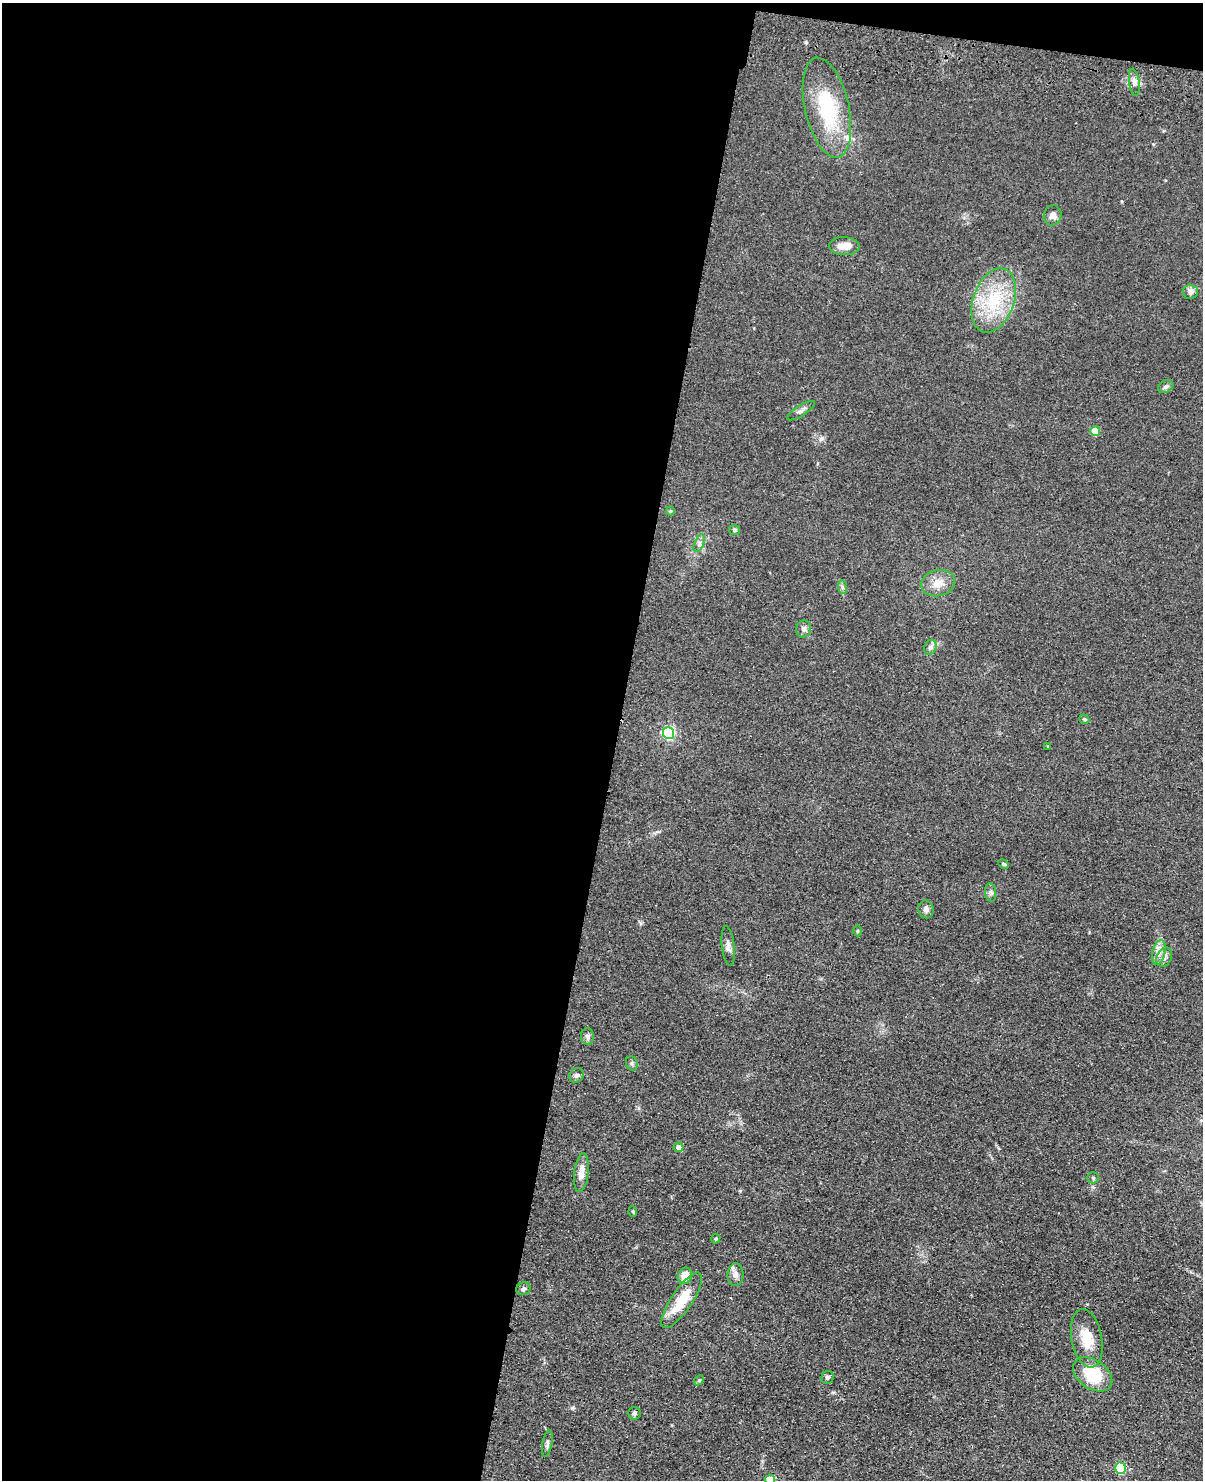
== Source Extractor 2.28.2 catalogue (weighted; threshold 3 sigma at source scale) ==
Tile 1 of 4 x 3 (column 1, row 1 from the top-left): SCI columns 29-1229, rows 3304-4781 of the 4860 x 5015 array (HDU 1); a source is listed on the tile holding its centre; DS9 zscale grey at full resolution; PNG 1205 x 1482 px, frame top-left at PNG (2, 3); each listed source drawn as its Kron ellipse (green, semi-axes under 4 px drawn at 4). Shown black and unused: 52% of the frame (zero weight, under 3 of 4 exposures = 6% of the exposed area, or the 3 px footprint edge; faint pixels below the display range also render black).
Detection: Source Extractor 2.28.2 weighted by HDU 2 'WHT'; one run over the whole footprint, this tile lists its part. Background 0.0673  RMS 0.0078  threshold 0.0353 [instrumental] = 3 sigma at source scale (4.5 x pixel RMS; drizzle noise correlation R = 1.50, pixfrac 1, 0.05/0.05 arcsec/px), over >= 5 px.
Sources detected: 48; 2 inside a brighter listed object's ellipse — not listed separately; the other 46 listed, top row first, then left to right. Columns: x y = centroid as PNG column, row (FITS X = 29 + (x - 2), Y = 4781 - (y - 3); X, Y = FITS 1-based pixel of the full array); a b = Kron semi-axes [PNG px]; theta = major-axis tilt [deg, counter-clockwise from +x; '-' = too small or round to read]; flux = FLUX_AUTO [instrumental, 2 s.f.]
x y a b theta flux
1134 82 14 5 -82 3.4
827 108 51 22 -77 56
1053 215 10 9 - 4.3
844 246 15 9 -4 8.2
1190 292 7 7 - 3.8
994 300 33 20 70 41
1166 387 8 6 33 2
801 411 16 5 32 3
1095 431 5 5 - 20
670 511 4 4 - 0.93
734 530 5 5 - 1.3
699 543 9 4 68 2.3
938 583 17 13 14 10
842 587 7 4 -88 1.5
804 629 8 7 - 2.7
930 647 8 6 68 2.2
1084 719 5 4 - 1.2
669 733 6 5 - 130
1048 746 3 3 - 0.58
1004 864 5 3 - 1
991 892 9 5 -81 2
926 909 9 7 -79 3
857 931 5 3 - 0.99
728 946 20 6 -84 4
1159 952 12 6 76 5
1164 957 10 7 66 3.5
588 1036 8 6 -87 2.7
632 1063 7 5 -70 1.6
576 1075 8 7 - 2.3
679 1147 5 4 - 4.3
581 1172 20 7 83 8.4
1093 1178 6 5 - 1.3
633 1212 5 4 - 0.84
716 1239 5 4 - 0.98
735 1275 11 8 88 4.5
685 1276 8 6 72 13
523 1289 7 6 - 1.7
682 1300 32 10 56 24
1087 1338 29 15 -79 19
1093 1374 21 14 -35 29
827 1377 7 6 - 1.9
699 1380 6 4 42 1
634 1413 6 6 - 1.6
547 1444 13 5 79 2.3
1120 1468 5 5 - 58
770 1480 5 5 - 25
Overlapping masked pixels (flux is a lower limit): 1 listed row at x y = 827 108
Isophote crosses this tile's border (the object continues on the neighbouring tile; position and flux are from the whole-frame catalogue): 1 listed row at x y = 770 1480